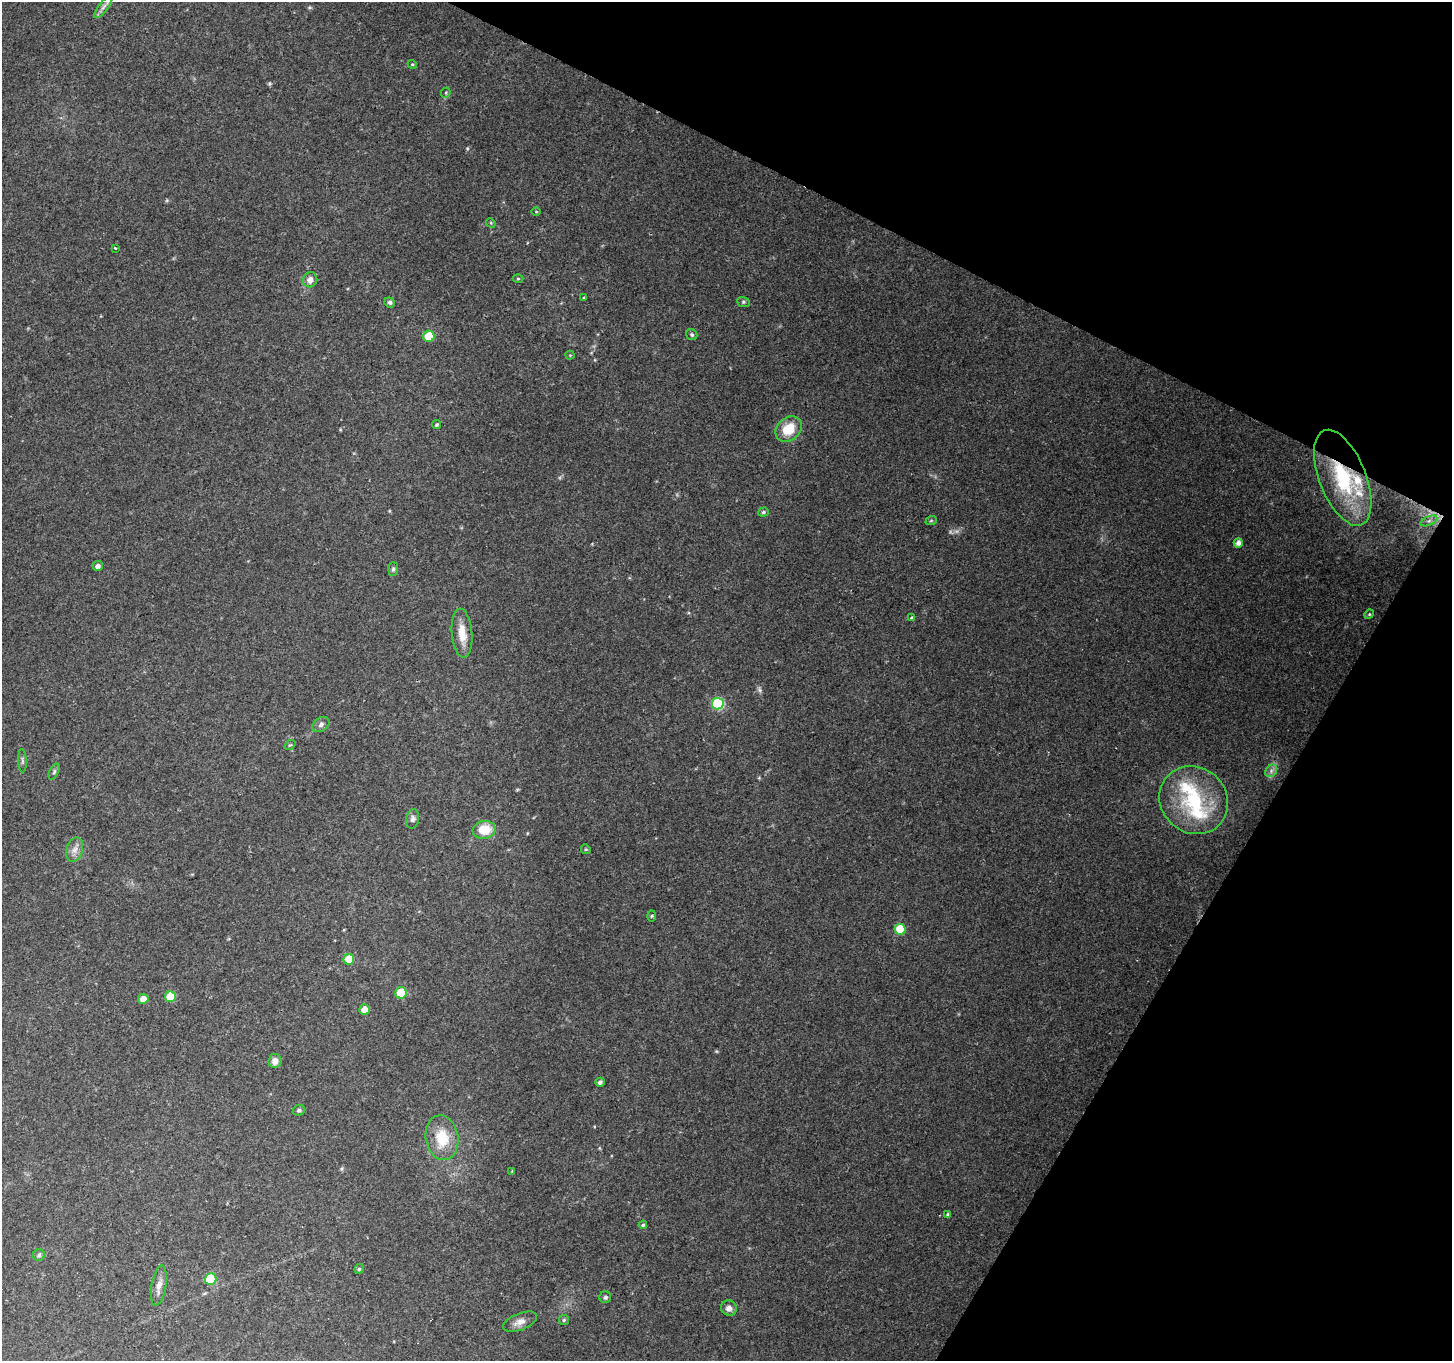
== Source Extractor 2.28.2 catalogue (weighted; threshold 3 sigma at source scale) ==
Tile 8 of 4 x 4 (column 4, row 2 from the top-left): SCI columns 4351-5800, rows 2915-4273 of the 5807 x 5895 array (HDU 1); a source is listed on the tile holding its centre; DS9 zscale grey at full resolution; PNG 1454 x 1363 px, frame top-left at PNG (2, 2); each listed source drawn as its Kron ellipse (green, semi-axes under 4 px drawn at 4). Shown black and unused: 24% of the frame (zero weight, under 2 of 3 exposures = <1% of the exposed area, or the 3 px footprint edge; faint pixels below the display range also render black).
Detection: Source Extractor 2.28.2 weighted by HDU 2 'WHT'; one run over the whole footprint, this tile lists its part. Background 0.208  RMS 0.0087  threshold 0.0392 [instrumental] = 3 sigma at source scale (4.5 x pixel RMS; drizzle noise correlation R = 1.50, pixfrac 1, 0.0396/0.0396 arcsec/px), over >= 5 px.
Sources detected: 64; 1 too faint to see at this stretch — neither listed nor drawn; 4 inside a brighter listed object's ellipse — not listed separately; the other 59 listed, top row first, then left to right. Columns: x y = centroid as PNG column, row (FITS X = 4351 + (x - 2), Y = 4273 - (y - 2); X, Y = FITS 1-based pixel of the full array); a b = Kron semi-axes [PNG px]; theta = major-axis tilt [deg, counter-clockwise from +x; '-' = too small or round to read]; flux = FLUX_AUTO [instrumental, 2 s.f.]
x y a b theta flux
104 7 14 4 52 3.6
412 64 4 3 - 0.83
446 93 5 4 - 1
536 212 5 3 - 0.73
491 223 5 4 - 0.95
115 248 3 2 - 0.69
518 279 5 3 - 0.9
310 280 8 7 - 4.9
584 298 4 3 - 1.2
390 302 5 5 - 1.8
743 302 6 5 - 1.4
692 335 6 5 - 1.6
429 336 5 5 - 26
570 355 4 4 - 0.84
436 425 4 4 - 1.3
789 429 14 11 41 21
1343 478 51 23 -68 80
763 512 5 4 - 1.4
931 521 6 3 19 0.92
1429 521 9 4 22 2.7
1238 543 5 4 - 4.2
98 566 5 4 - 2.8
393 569 7 5 88 1.6
1369 614 5 4 - 1
911 617 4 3 - 0.92
462 633 24 10 -85 13
718 704 6 6 - 81
321 724 9 6 34 3.1
290 745 6 3 41 0.96
22 761 12 4 -87 1.8
1271 771 7 5 49 2.5
54 772 8 4 64 1.6
1194 800 35 32 -41 66
412 819 10 6 78 3
484 830 11 9 11 20
586 849 5 4 - 1.1
75 850 12 8 72 5.4
652 916 6 3 88 0.86
900 929 5 5 - 33
349 959 5 5 - 20
401 993 6 5 - 34
170 997 5 5 - 30
143 999 5 5 - 6.4
365 1009 5 5 - 7.4
275 1061 7 6 - 5.4
600 1082 4 4 - 2.8
299 1110 6 5 - 1.8
442 1138 22 16 -80 24
512 1171 4 3 - 0.69
948 1214 4 4 - 1.3
643 1225 4 4 - 1.1
39 1255 6 6 - 1.7
359 1269 5 4 - 1.3
211 1279 6 5 - 36
159 1286 20 7 80 6.5
605 1297 6 5 - 1.7
729 1308 8 7 - 5.2
564 1320 5 5 - 1.3
520 1322 18 8 22 6.9
Overlapping masked pixels (flux is a lower limit): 2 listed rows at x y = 1343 478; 1429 521